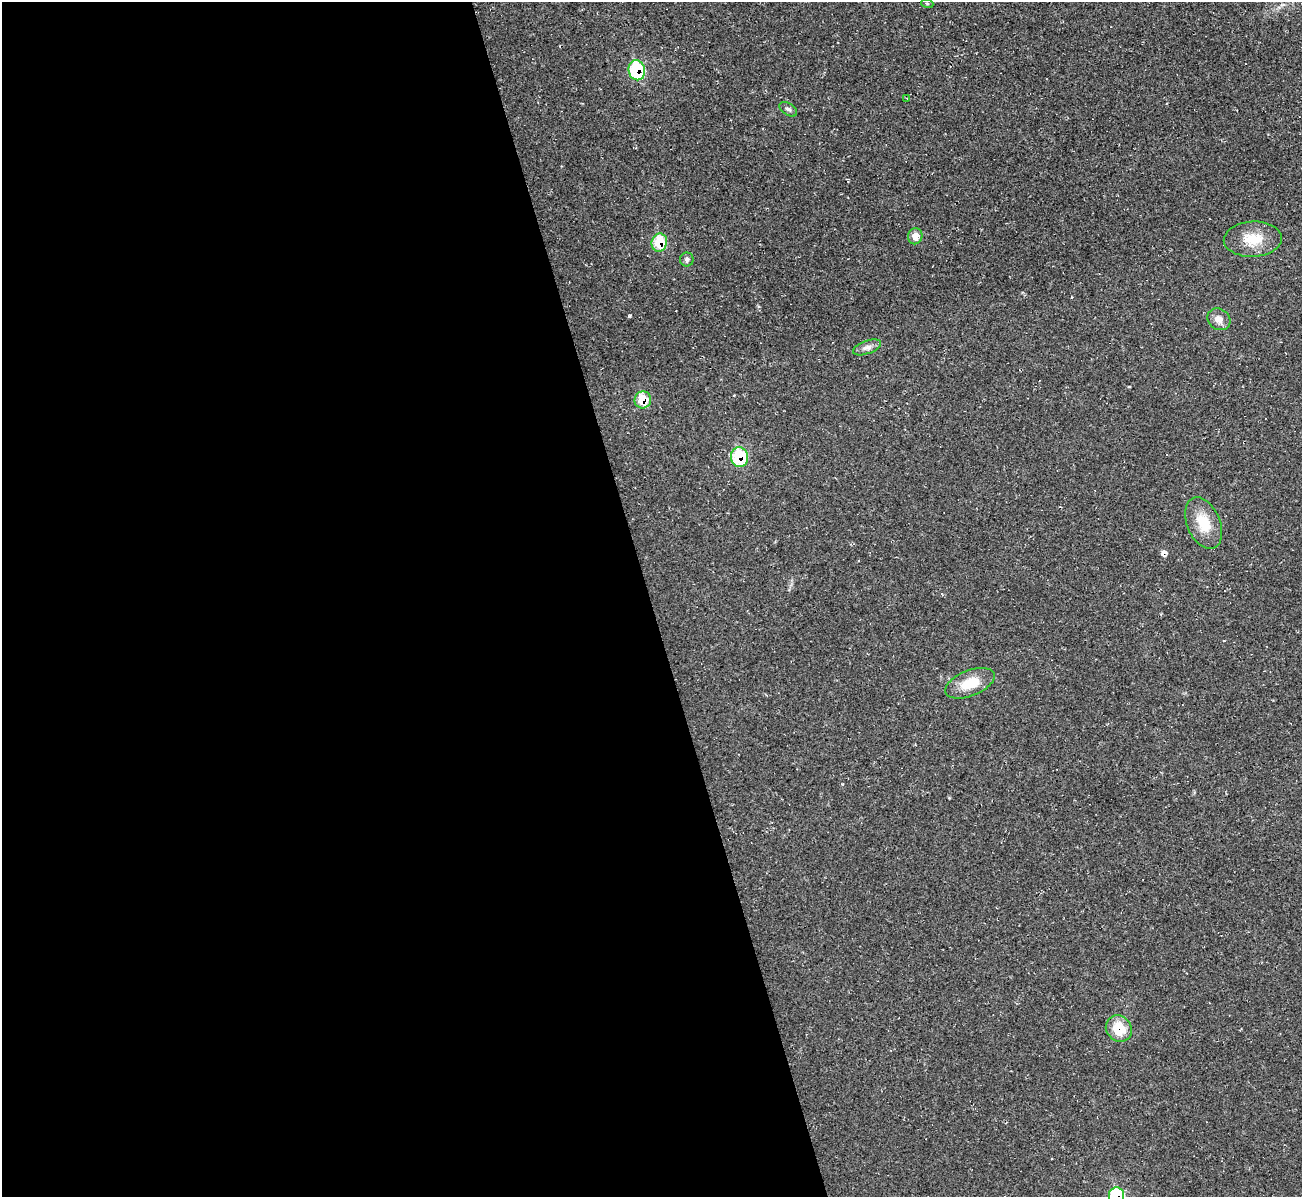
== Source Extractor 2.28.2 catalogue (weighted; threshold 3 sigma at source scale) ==
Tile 9 of 4 x 4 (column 1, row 3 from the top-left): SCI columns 1-1300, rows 1337-2531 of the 5202 x 5184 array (HDU 1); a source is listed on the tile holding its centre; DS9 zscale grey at full resolution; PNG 1304 x 1199 px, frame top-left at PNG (2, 2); each listed source drawn as its Kron ellipse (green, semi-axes under 4 px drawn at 4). Shown black and unused: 50% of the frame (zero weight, under 2 of 3 exposures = <1% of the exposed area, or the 3 px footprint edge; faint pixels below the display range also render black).
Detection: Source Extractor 2.28.2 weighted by HDU 2 'WHT'; one run over the whole footprint, this tile lists its part. Background 0.0513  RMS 0.0069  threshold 0.031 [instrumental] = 3 sigma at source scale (4.5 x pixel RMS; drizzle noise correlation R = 1.50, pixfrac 1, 0.05/0.05 arcsec/px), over >= 5 px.
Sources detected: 17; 1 cosmic-ray / hot-pixel residue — neither listed nor drawn; the other 16 listed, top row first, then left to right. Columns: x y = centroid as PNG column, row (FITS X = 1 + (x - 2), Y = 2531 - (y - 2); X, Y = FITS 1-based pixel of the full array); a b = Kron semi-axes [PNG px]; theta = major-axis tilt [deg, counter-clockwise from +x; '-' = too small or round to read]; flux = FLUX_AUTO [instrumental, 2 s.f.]
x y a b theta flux
927 3 6 4 -19 0.8
637 70 10 8 -78 43
907 99 4 2 - 0.48
788 109 10 6 -33 2.2
915 236 8 7 - 6.7
1253 239 29 17 3 18
659 243 9 7 73 22
687 259 7 7 - 2
1219 319 12 10 -35 5.6
867 347 15 6 20 3.6
643 400 8 8 - 16
739 457 10 8 -80 38
1204 523 27 16 -67 17
970 683 26 13 22 16
1119 1029 14 12 -47 17
1116 1196 8 7 - 41
Overlapping masked pixels (flux is a lower limit): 6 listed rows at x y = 637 70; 659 243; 643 400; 739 457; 1119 1029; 1116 1196
Isophote crosses this tile's border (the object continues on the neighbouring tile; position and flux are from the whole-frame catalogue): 1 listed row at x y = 1116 1196
Unlisted compact peaks at least as high as the median listed source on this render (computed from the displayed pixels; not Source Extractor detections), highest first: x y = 629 316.